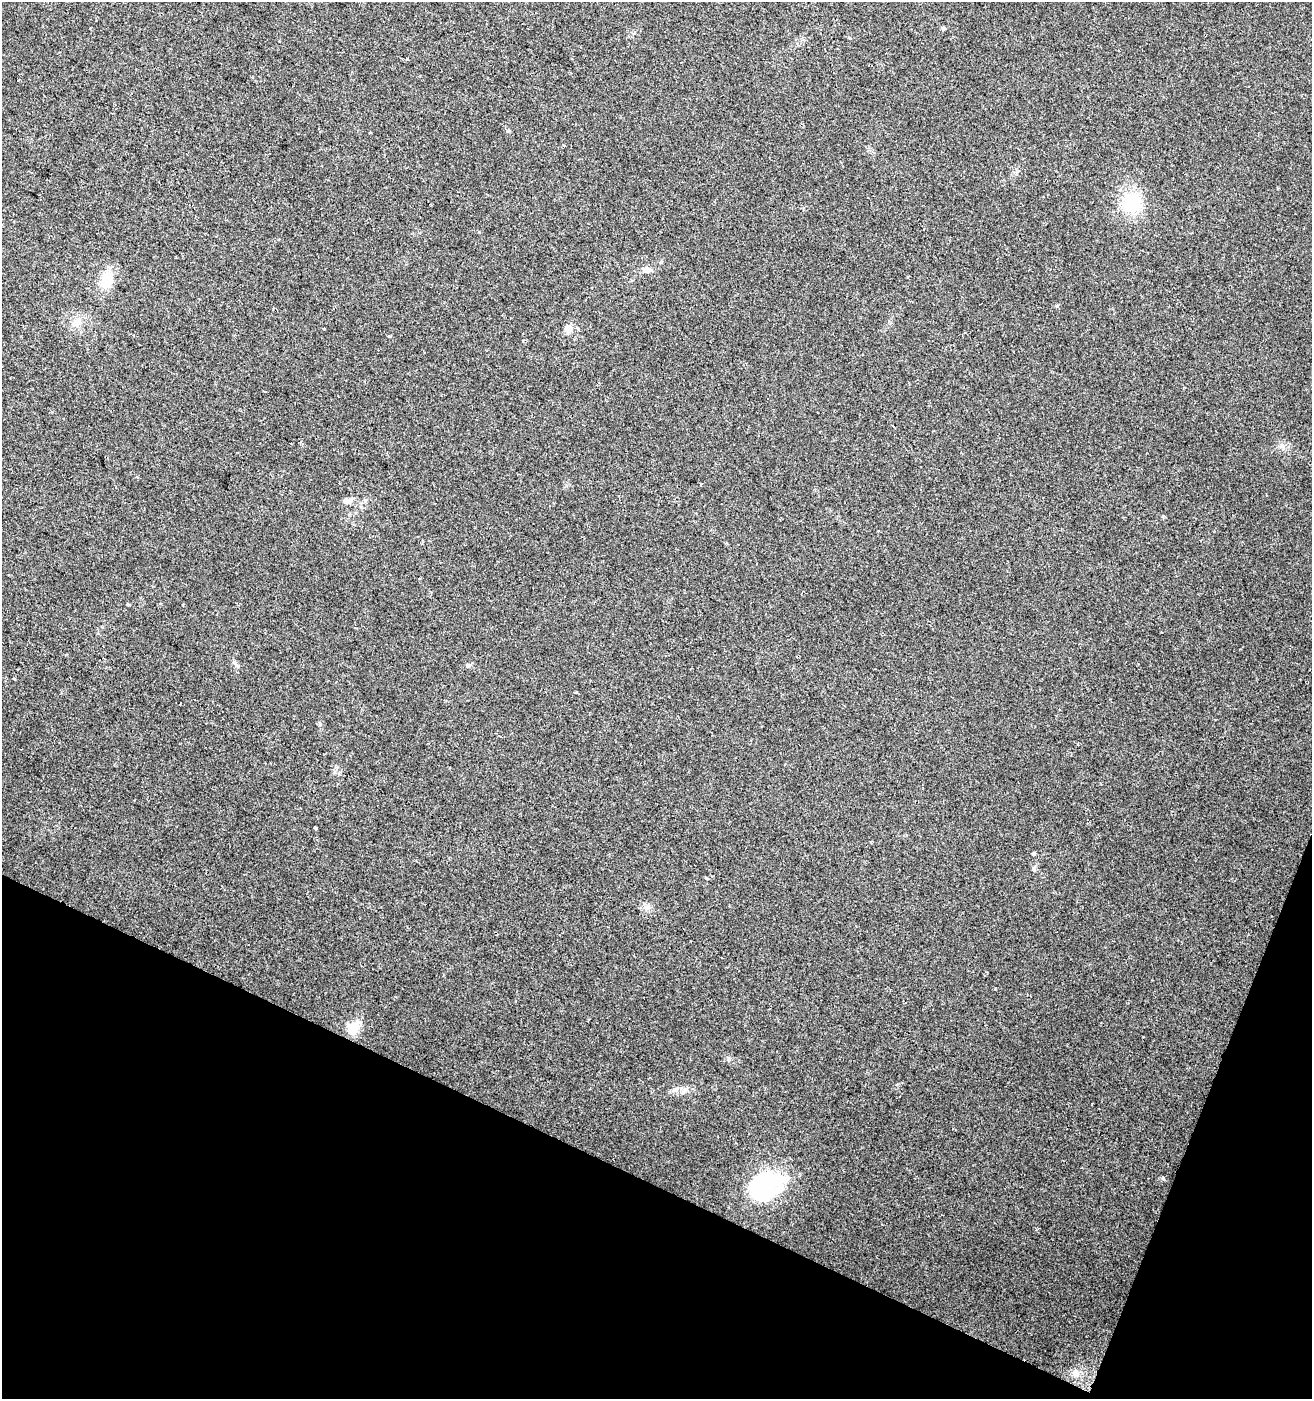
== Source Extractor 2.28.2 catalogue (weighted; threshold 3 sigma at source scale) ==
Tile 15 of 4 x 4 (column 3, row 4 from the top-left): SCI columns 2894-4203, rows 1-1397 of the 5720 x 5593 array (HDU 1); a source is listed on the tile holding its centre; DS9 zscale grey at full resolution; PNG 1314 x 1401 px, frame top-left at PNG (2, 2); no overlay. Shown black and unused: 19% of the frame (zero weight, under 2 of 3 exposures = <1% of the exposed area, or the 3 px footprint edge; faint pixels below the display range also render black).
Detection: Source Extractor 2.28.2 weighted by HDU 2 'WHT'; one run over the whole footprint, this tile lists its part. Background 0.0617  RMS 0.0093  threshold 0.0418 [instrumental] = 3 sigma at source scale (4.5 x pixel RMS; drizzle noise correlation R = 1.50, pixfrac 1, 0.0396/0.0396 arcsec/px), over >= 5 px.
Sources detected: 23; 1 inside a brighter object's white glare — not listed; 1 inside a brighter listed object's ellipse — not listed separately; the other 21 listed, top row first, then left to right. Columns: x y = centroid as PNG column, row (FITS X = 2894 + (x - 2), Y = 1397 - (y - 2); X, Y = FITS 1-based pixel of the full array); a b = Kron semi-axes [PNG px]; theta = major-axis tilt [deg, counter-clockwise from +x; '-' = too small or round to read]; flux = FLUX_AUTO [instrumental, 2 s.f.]
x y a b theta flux
943 28 5 4 - 1.6
18 80 3 2 - 0.8
1132 202 22 20 33 45
648 270 13 7 7 4.8
107 280 21 13 77 22
1057 306 5 4 - 1.2
76 323 16 8 45 7.5
323 329 3 2 - 1
569 329 12 10 73 5.9
389 336 3 3 - 0.98
1282 446 7 4 18 2.1
347 500 13 7 0 4.4
468 665 6 6 - 1.9
315 828 4 3 - 2.3
1033 854 5 3 - 0.99
706 878 5 3 - 0.77
353 1029 17 11 51 16
675 1090 10 6 10 3.6
1163 1178 5 4 - 1.1
765 1184 37 23 11 89
1076 1374 10 7 -51 4.3
Unlisted compact peaks at least as high as the median listed source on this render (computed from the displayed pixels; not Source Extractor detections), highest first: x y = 238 666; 728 1058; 995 989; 508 131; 479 232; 523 341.